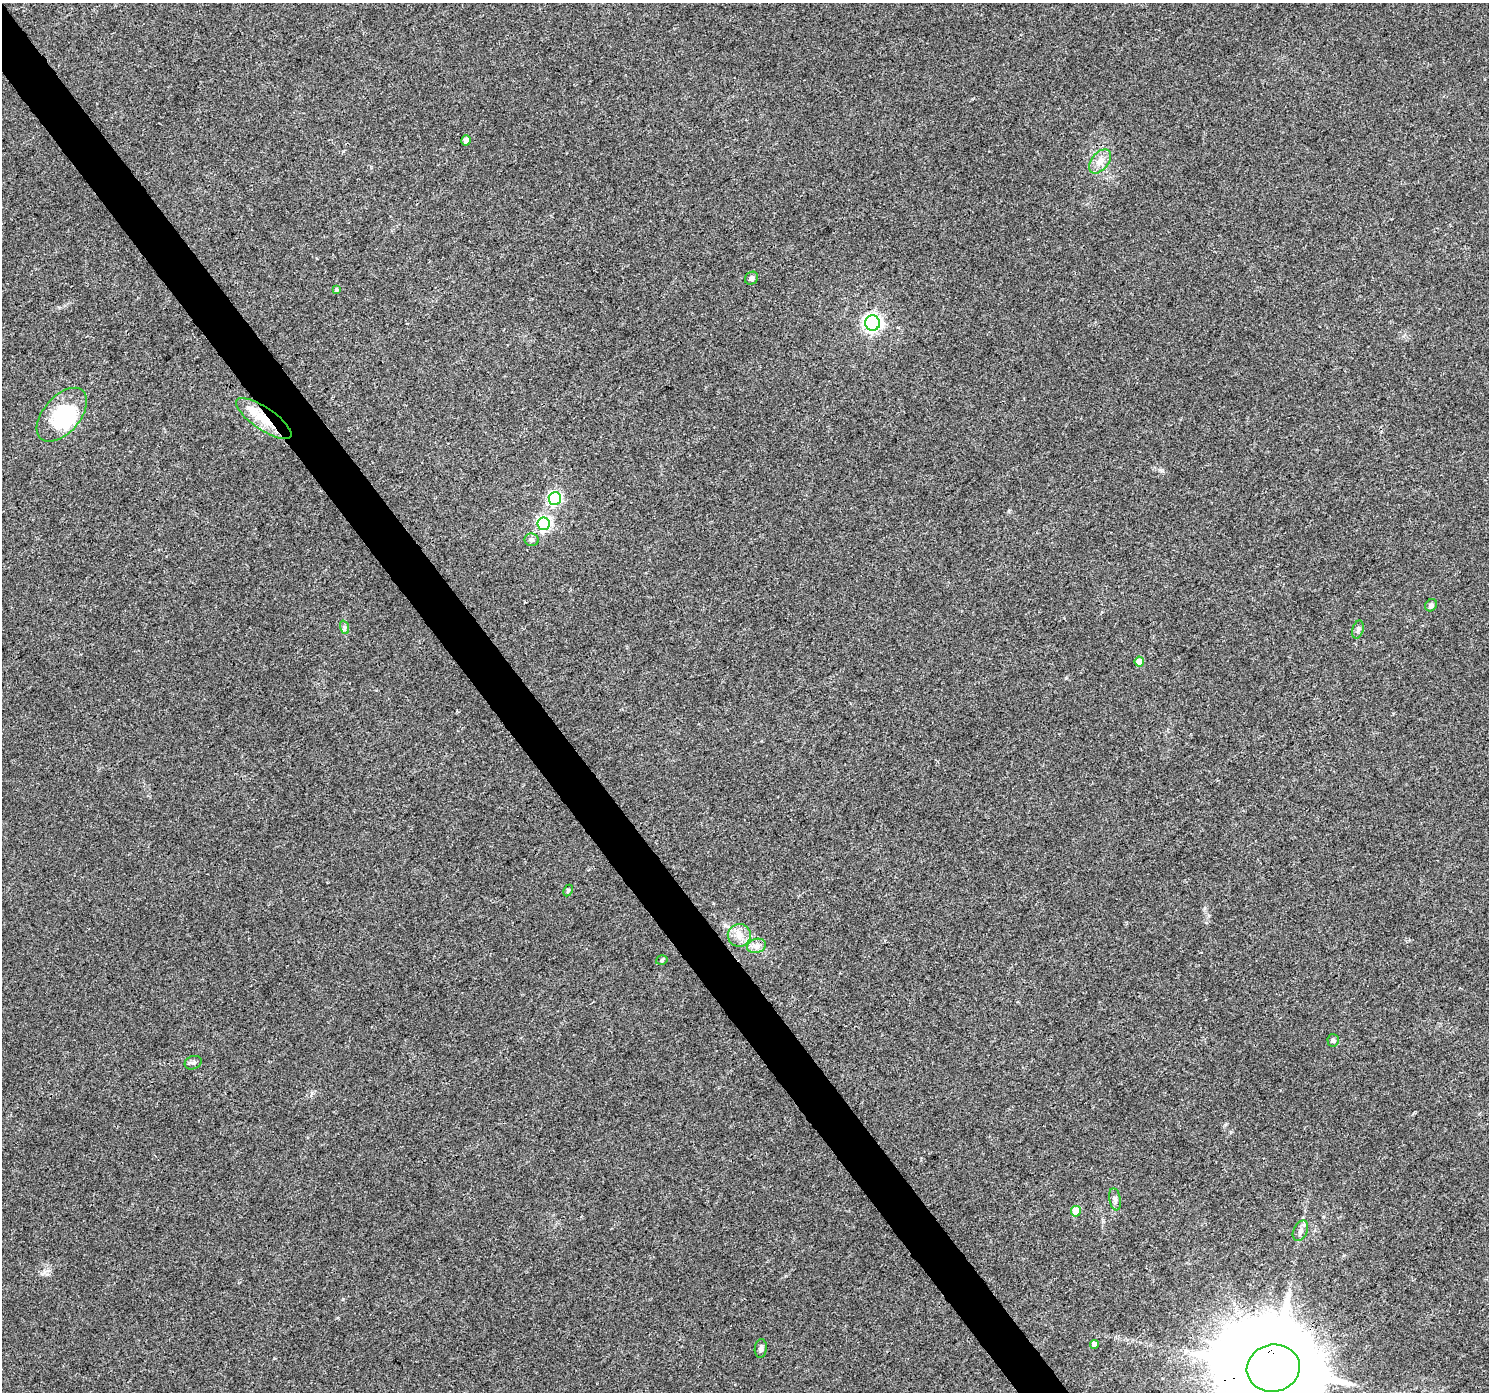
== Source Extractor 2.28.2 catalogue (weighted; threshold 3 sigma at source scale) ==
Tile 11 of 4 x 4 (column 3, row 3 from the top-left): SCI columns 2977-4463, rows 1582-2971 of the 5949 x 5879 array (HDU 1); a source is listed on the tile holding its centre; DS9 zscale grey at full resolution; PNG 1491 x 1394 px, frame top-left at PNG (2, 3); each listed source drawn as its Kron ellipse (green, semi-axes under 4 px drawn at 4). Shown black and unused: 3% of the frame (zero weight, under 3 of 4 exposures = <1% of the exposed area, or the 3 px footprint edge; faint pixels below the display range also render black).
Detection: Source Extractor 2.28.2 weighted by HDU 2 'WHT'; one run over the whole footprint, this tile lists its part. Background 0.0257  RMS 0.003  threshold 0.0135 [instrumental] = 3 sigma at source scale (4.5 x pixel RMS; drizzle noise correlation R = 1.50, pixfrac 1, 0.0396/0.0396 arcsec/px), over >= 5 px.
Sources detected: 28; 1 inside a brighter object's white glare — neither listed nor drawn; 1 inside a brighter listed object's ellipse — not listed separately; the other 26 listed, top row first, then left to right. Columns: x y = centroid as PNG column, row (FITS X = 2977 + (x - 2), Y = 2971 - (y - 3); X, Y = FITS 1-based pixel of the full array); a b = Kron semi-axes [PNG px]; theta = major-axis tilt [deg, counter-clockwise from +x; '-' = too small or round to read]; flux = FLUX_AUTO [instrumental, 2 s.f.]
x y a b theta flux
466 140 5 4 - 1.7
1100 161 14 8 51 2.5
751 278 7 6 - 0.91
336 290 4 3 - 0.49
872 323 7 7 - 110
62 415 32 18 49 19
264 419 33 11 -34 7.5
555 498 6 6 - 44
544 524 6 6 - 53
532 540 7 6 - 0.78
1431 605 6 5 - 0.73
344 627 7 4 -71 0.61
1358 630 9 5 73 0.8
1139 662 5 5 - 4.1
568 891 6 4 63 0.41
739 935 11 11 - 3
756 946 9 7 16 1.5
662 960 6 4 18 0.58
1333 1040 6 6 - 0.7
193 1063 9 6 20 0.82
1115 1199 11 5 -80 1
1076 1211 5 5 - 5.9
1300 1231 11 6 63 1.3
1094 1344 4 4 - 1.4
761 1348 9 6 84 0.9
1273 1368 26 23 13 8700
Overlapping masked pixels (flux is a lower limit): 2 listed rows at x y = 264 419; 1273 1368
Isophote crosses this tile's border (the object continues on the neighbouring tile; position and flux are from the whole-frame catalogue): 1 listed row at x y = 1273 1368
Unlisted compact peaks at least as high as the median listed source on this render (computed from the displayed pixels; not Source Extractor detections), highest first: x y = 1162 471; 343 1299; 1066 678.